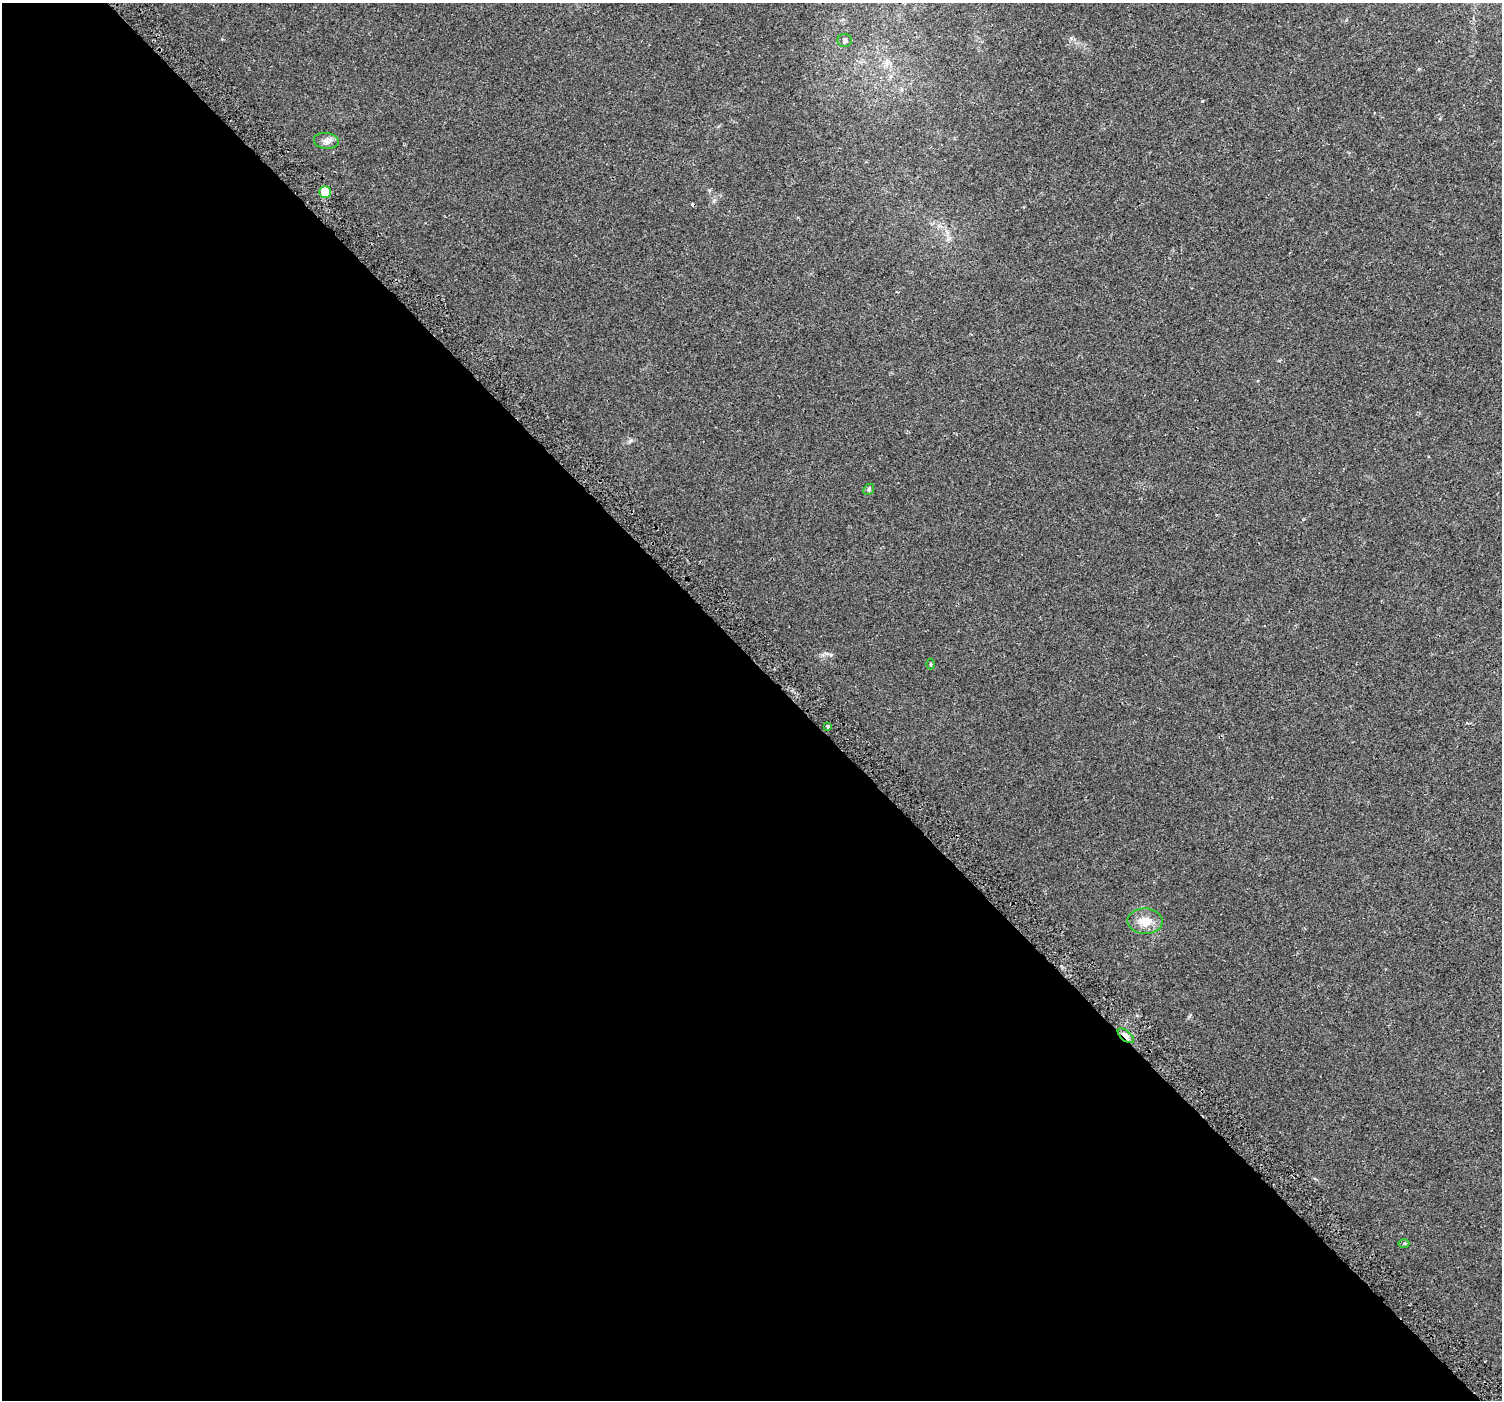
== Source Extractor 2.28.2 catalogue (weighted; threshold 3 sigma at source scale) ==
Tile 9 of 4 x 4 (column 1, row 3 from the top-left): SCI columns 51-1550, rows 1677-3074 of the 6110 x 6080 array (HDU 1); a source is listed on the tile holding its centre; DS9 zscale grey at full resolution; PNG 1504 x 1402 px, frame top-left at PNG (2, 3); each listed source drawn as its Kron ellipse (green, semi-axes under 4 px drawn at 4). Shown black and unused: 53% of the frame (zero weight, under 2 of 3 exposures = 3% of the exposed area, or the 3 px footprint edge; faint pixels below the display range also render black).
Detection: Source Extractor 2.28.2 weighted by HDU 2 'WHT'; one run over the whole footprint, this tile lists its part. Background 0.0149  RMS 0.0057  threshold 0.0258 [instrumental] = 3 sigma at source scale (4.5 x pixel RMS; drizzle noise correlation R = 1.50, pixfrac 1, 0.0396/0.0396 arcsec/px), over >= 5 px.
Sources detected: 10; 1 cosmic-ray / hot-pixel residue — neither listed nor drawn; the other 9 listed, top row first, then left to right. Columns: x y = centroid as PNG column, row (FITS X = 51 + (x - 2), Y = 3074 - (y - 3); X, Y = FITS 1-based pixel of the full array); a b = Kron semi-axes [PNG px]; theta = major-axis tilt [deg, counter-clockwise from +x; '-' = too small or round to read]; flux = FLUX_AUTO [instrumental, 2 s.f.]
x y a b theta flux
845 41 7 6 - 1.5
326 141 12 8 -7 2.6
325 192 6 5 - 12
869 489 6 4 48 0.85
930 664 5 3 - 0.53
828 727 3 3 - 1.3
1145 921 17 13 -3 7.4
1126 1036 10 5 -40 3
1404 1243 5 3 - 0.58
Overlapping masked pixels (flux is a lower limit): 1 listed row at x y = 1126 1036